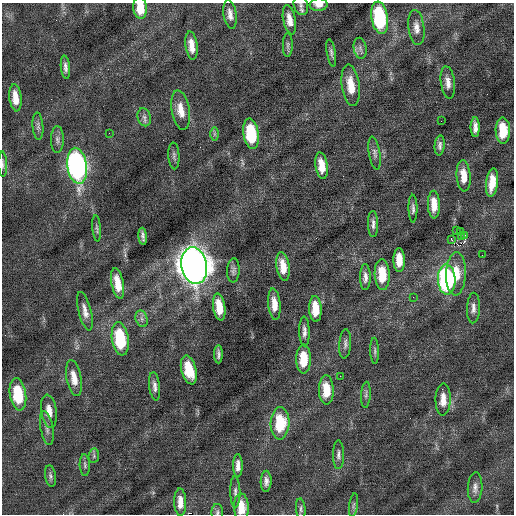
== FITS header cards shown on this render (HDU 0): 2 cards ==
NAXIS1  =                  512 / Axis length
NAXIS2  =                  512 / Axis length

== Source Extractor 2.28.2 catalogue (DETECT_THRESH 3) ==
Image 512 x 512 px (HDU 0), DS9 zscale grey, 1 PNG px = 1 image px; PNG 516 x 516 px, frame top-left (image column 1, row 512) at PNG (2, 3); each listed source drawn as its Kron ellipse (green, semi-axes under 4 px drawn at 4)
Background -0.0209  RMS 0.72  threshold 2.15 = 3 sigma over >= 5 px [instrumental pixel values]
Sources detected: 91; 1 with non-positive FLUX_AUTO (blend fragments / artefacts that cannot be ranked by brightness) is neither listed nor drawn; the other 90 listed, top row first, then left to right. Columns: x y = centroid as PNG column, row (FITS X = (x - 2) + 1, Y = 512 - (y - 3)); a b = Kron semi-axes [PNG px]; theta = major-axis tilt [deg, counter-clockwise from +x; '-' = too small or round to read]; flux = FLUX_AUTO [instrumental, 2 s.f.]
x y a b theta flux
301 5 10 7 -72 170
319 5 9 6 3 320
140 8 11 6 -85 1000
230 14 14 6 -81 300
380 18 16 8 -81 4400
289 20 15 6 -79 440
416 28 18 8 -83 370
288 45 12 5 89 130
191 46 14 6 -83 510
360 48 10 6 -80 180
331 53 14 4 -80 150
65 67 12 4 -83 200
448 82 16 7 -83 340
351 85 21 9 -82 870
15 98 14 6 -83 640
181 110 20 9 -80 670
144 117 9 6 -76 180
441 121 2 2 - 51
38 126 14 5 -86 170
475 127 10 4 -90 270
503 131 13 7 -89 1200
109 133 2 2 - 25
214 134 7 4 90 91
251 134 15 7 -82 2400
57 140 13 6 89 190
440 145 10 5 85 160
375 153 17 5 -80 200
174 156 13 5 -87 150
3 164 12 4 -88 120
77 166 18 9 -82 16000
322 166 13 6 -81 660
464 176 16 7 -85 670
492 183 14 6 82 760
434 205 14 6 -88 640
413 209 14 4 -90 160
373 224 13 5 -89 210
97 228 13 3 -85 100
457 231 2 2 - 200
460 231 3 2 - 850
465 235 3 3 - 51
143 236 8 3 -85 150
461 236 3 2 - 59
451 239 4 3 - 160
482 255 2 2 - 18
399 260 12 5 -88 690
194 266 18 13 -80 72000
283 266 14 6 -81 700
233 270 12 6 86 170
456 274 21 10 88 1100
382 275 15 7 -87 1300
365 277 13 5 -90 240
447 280 15 8 -88 8400
118 283 15 6 -79 750
413 297 3 2 - 42
274 304 16 6 -84 570
219 307 13 6 -81 860
473 308 15 6 88 270
315 309 13 6 -87 950
85 311 20 6 -76 370
142 319 8 6 -72 170
304 331 15 5 -89 240
120 339 17 8 -81 2800
345 344 15 6 86 180
375 351 13 4 -88 110
218 354 9 3 90 150
304 359 14 7 -89 1300
189 370 15 7 -75 1300
340 376 2 2 - 97
74 378 18 7 -79 620
155 386 14 5 -84 220
326 390 14 7 -89 1000
18 394 16 8 -82 2200
366 395 13 4 86 130
443 399 16 7 88 550
49 411 17 7 -81 460
280 423 16 9 88 2100
47 428 17 6 -80 250
338 455 14 5 -90 190
94 456 7 5 84 93
85 465 11 5 -88 120
238 466 11 5 -90 290
50 476 11 5 -82 140
266 481 10 5 88 220
475 488 15 7 87 270
235 492 15 5 -89 180
180 502 14 6 -88 470
353 505 12 4 82 120
241 507 14 7 -88 830
301 509 11 4 -85 120
217 512 8 6 89 110
At the frame edge (FLAGS 8, measured only in part): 5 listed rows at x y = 319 5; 140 8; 3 164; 241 507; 217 512
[1 non-positive-flux detection neither listed nor drawn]